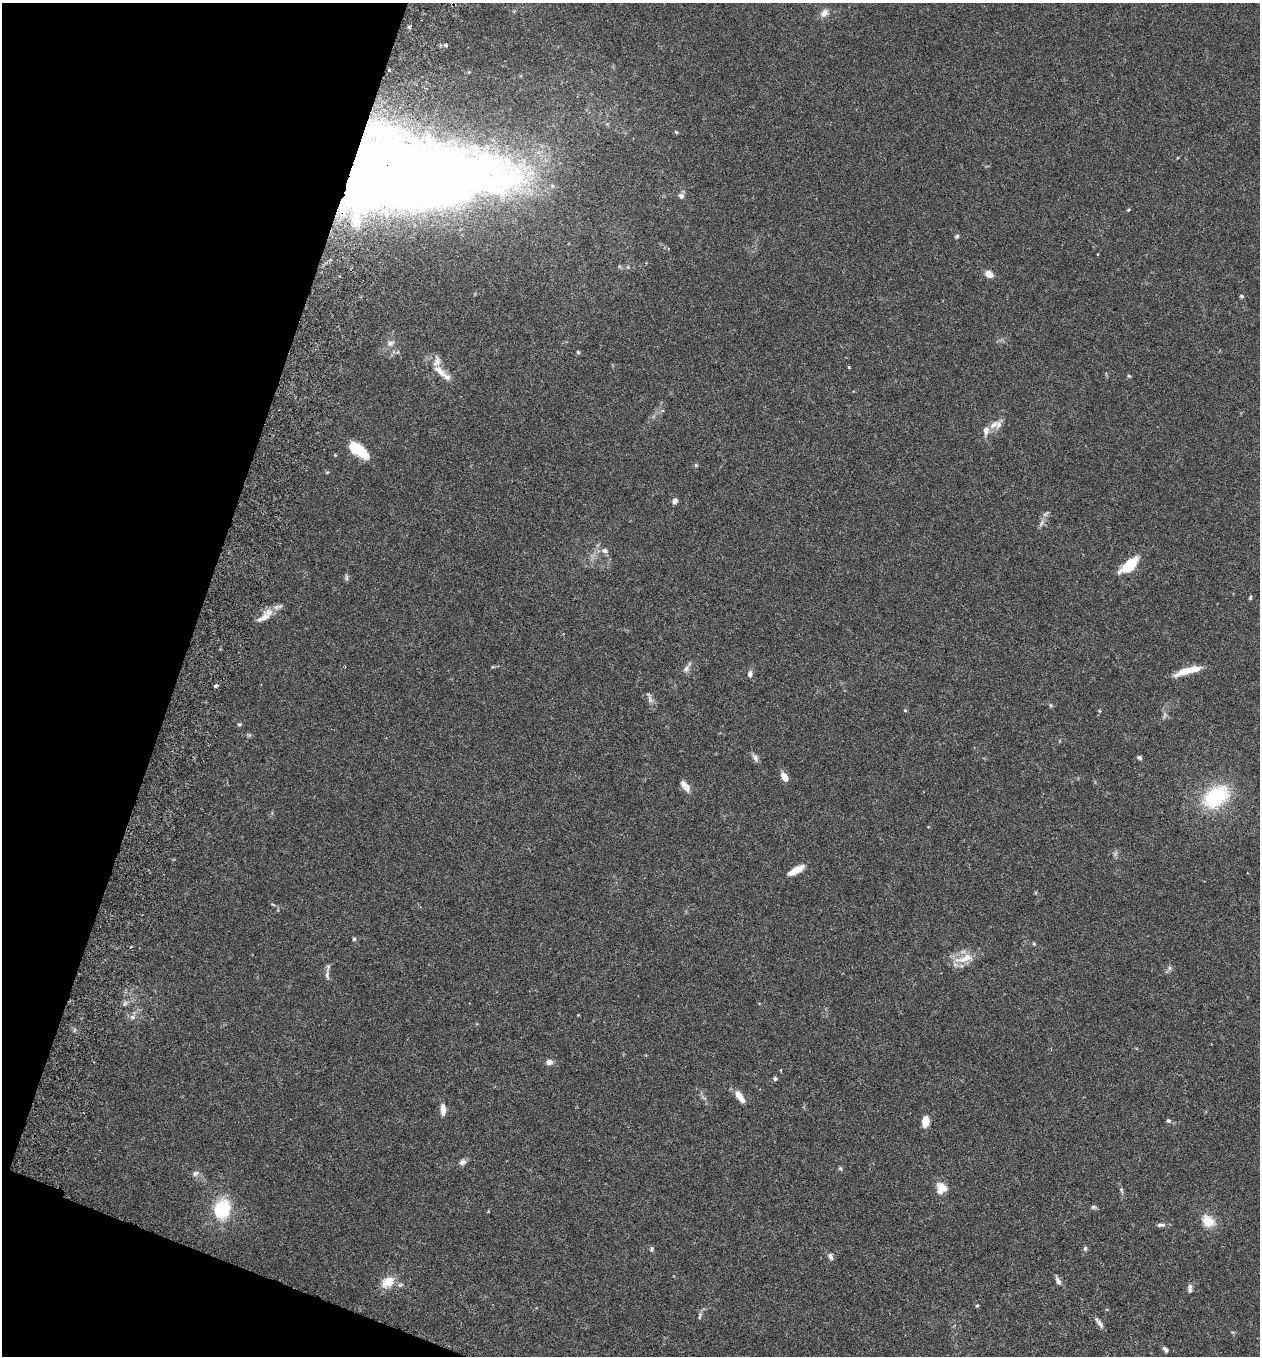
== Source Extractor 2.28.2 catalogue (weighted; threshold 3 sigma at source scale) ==
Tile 9 of 4 x 4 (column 1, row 3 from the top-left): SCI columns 192-1449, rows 1383-2736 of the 5545 x 5467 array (HDU 1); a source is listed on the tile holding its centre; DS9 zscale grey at full resolution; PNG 1262 x 1358 px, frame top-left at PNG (2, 3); no overlay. Shown black and unused: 17% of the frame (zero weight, under 3 of 6 exposures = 3% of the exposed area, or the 3 px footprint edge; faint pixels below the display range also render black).
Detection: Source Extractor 2.28.2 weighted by HDU 2 'WHT'; one run over the whole footprint, this tile lists its part. Background 0.0176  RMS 0.002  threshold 0.00801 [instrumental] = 3 sigma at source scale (4.09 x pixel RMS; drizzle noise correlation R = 1.36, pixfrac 0.8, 0.05/0.05 arcsec/px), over >= 5 px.
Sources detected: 85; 1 too faint to see at this stretch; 3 inside a brighter object's white glare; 1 cosmic-ray / hot-pixel residue — not listed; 5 inside a brighter listed object's ellipse — not listed separately; the other 75 listed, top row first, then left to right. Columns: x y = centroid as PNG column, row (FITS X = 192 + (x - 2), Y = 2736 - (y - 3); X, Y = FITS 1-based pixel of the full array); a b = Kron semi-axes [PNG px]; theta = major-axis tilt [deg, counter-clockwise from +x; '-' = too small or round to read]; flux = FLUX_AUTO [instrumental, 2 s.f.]
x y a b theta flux
824 13 11 8 43 1.2
446 45 5 4 - 0.6
389 70 3 3 - 0.22
469 72 5 4 - 0.19
676 132 5 3 - 0.18
372 167 83 38 19 160
681 196 7 6 - 0.7
1128 210 5 4 - 0.18
387 214 6 5 - 0.53
356 220 9 5 -47 0.7
957 236 5 5 - 0.32
989 274 9 6 -38 1.5
1242 296 5 4 - 0.33
390 343 10 8 11 0.92
578 352 5 4 - 0.2
849 367 3 3 - 0.2
442 373 27 8 -36 2.2
1129 376 5 4 - 0.21
994 424 15 9 40 1.5
358 450 21 10 -35 5.8
335 455 4 4 - 0.15
696 465 5 4 - 0.24
327 472 5 3 - 0.18
675 501 6 5 - 0.85
604 551 8 7 - 0.72
1129 566 24 10 41 4.9
346 577 10 4 -85 0.35
1250 597 5 4 - 0.26
264 618 22 9 28 2
686 669 10 7 59 0.73
1185 671 30 8 25 2.9
750 674 8 6 82 0.64
650 699 14 5 -85 0.65
1050 705 6 4 -88 0.25
905 710 4 4 - 0.19
1099 711 5 3 - 0.2
239 724 5 5 - 0.29
1139 757 5 4 - 0.47
755 758 12 6 -61 0.67
784 777 9 6 -59 1.8
685 786 14 7 -49 1.5
1216 796 31 21 36 13
796 870 17 6 29 2.7
354 939 4 4 - 0.27
1034 944 5 4 - 0.2
964 958 30 10 17 3
1169 968 7 4 -89 0.37
327 975 19 5 89 0.75
132 1017 8 6 -1 0.59
549 1062 6 6 - 1.1
775 1079 5 5 - 0.35
739 1096 13 6 -55 2.3
443 1109 13 6 -88 1.2
925 1121 11 7 83 2.1
1168 1121 5 5 - 0.38
462 1162 9 7 30 0.65
840 1168 6 4 -44 0.25
195 1173 9 7 27 0.65
943 1188 16 9 -39 1.8
1121 1190 7 5 -61 0.31
1093 1207 7 6 - 0.35
220 1210 9 8 - 19
1208 1221 18 13 -41 2.9
1161 1225 13 5 3 0.57
1085 1248 6 5 - 0.33
652 1249 7 5 81 0.33
830 1256 9 6 -60 0.61
1058 1281 9 5 -64 0.84
388 1282 14 10 33 3
400 1285 8 5 29 0.4
1190 1289 12 5 82 0.63
977 1306 5 3 - 0.18
700 1316 10 3 75 0.37
1100 1323 14 5 -56 0.67
1165 1349 7 4 -49 0.52
Overlapping masked pixels (flux is a lower limit): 1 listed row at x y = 372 167